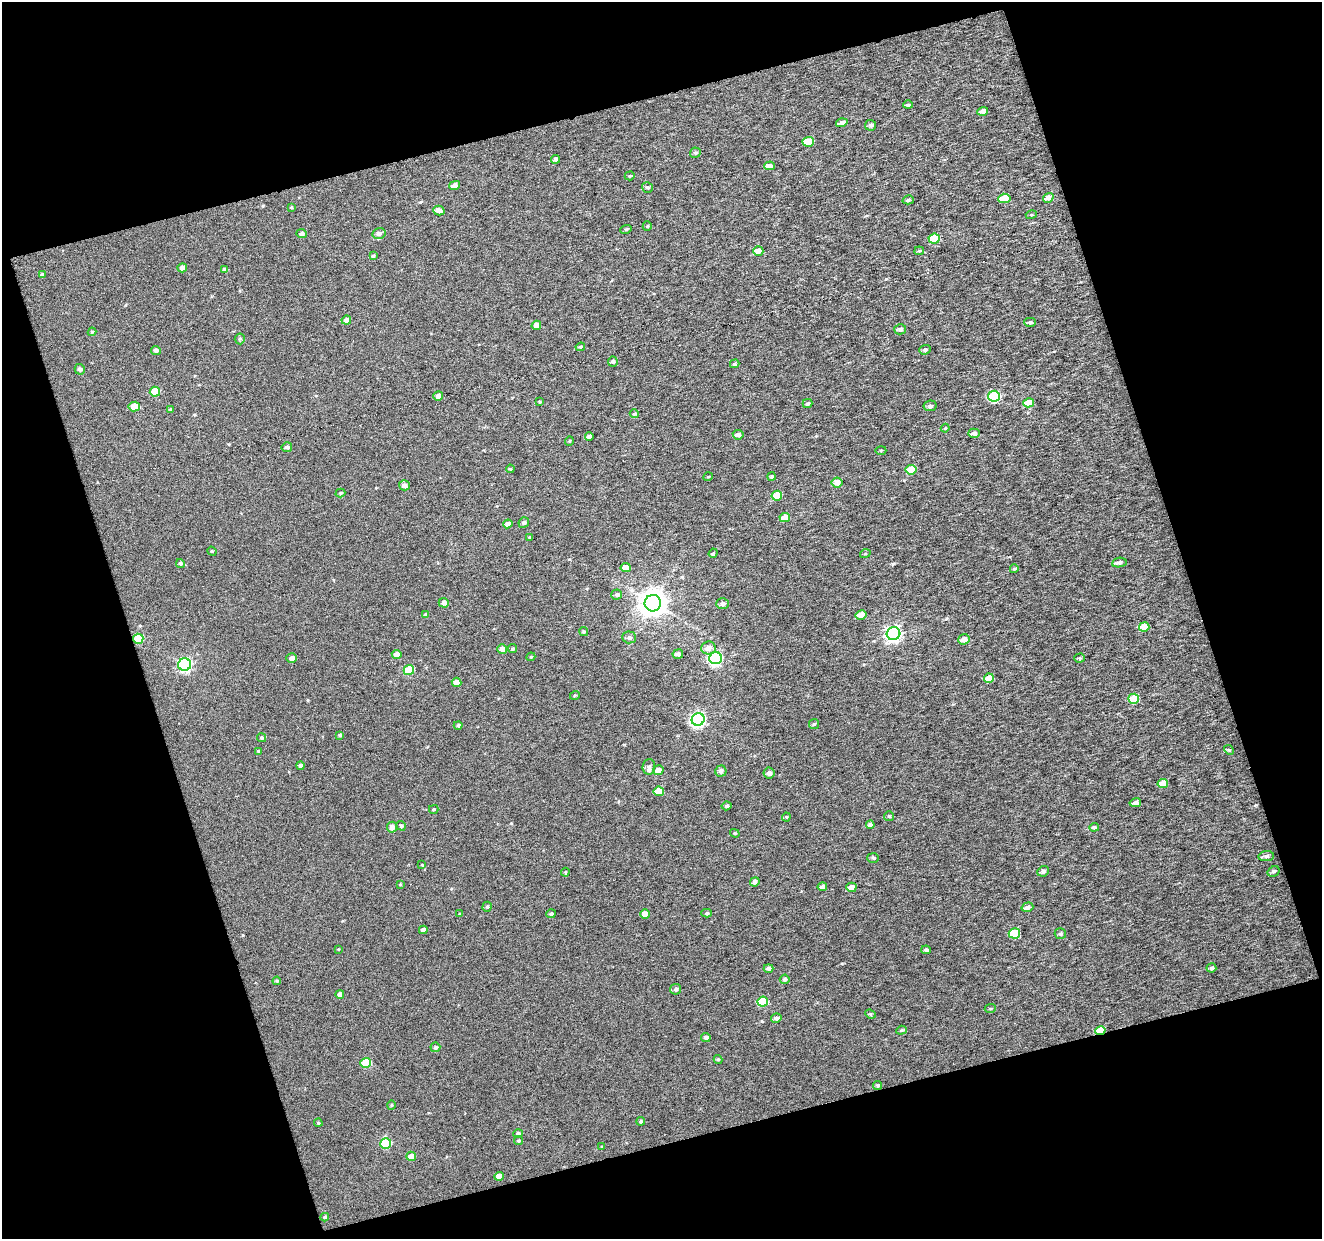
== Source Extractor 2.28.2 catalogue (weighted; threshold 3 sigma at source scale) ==
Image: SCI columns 4-1323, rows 20-1256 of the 1323 x 1280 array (HDU 1 of 3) = the unmasked area's bounding box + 8 px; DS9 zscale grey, full resolution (1 PNG px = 1 image px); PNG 1324 x 1241 px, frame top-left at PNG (2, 2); each listed source drawn as its Kron ellipse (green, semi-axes under 4 px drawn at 4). Shown black and unused: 36% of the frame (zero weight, under 3 of 6 exposures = <1% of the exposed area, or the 3 px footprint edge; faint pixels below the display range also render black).
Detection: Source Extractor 2.28.2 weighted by HDU 2 'WHT'. Background 0.028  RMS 0.1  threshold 0.424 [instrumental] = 3 sigma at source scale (4.09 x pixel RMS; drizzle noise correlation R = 1.36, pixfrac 0.8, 0.0396/0.0396 arcsec/px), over >= 5 px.
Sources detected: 175; all 175 listed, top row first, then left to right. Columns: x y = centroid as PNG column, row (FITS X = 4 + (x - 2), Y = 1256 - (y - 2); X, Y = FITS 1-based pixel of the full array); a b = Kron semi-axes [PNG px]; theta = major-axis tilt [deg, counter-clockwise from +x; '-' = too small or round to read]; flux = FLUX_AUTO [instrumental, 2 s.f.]
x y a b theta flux
908 105 5 4 - 18
983 111 5 4 - 55
842 123 6 3 18 28
870 125 5 5 - 21
808 142 6 5 - 260
695 153 5 5 - 21
555 159 4 4 - 20
769 166 5 4 - 48
630 176 5 4 - 11
454 185 5 4 - 42
647 187 5 5 - 17
1004 198 6 4 5 180
1048 198 5 4 - 54
908 200 6 4 16 16
291 207 3 3 - 8.8
439 210 5 4 - 54
1031 215 5 3 - 9.2
647 226 5 4 - 10
626 229 6 3 18 11
379 233 6 5 - 35
301 234 5 4 - 32
934 239 5 5 - 360
758 251 5 4 - 67
919 251 5 4 - 11
373 256 4 4 - 16
182 268 5 4 - 52
225 270 4 4 - 36
42 275 4 4 - 25
346 320 5 4 - 40
1030 322 5 4 - 19
536 325 5 4 - 67
900 329 6 5 - 28
92 332 4 4 - 11
240 339 5 5 - 14
580 347 5 4 - 17
156 350 5 4 - 30
925 350 6 4 20 21
613 362 5 5 - 21
735 364 5 4 - 11
80 369 5 5 - 26
155 392 5 5 - 240
438 396 5 4 - 46
994 396 6 5 - 650
539 401 4 3 - 7.9
807 403 5 4 - 16
1029 403 5 4 - 150
134 406 6 5 - 160
930 406 6 5 - 19
171 410 4 3 - 11
634 414 4 4 - 11
945 428 4 3 - 9
974 433 6 4 2 38
738 435 5 4 - 44
589 437 4 3 - 31
569 441 5 3 - 7.5
287 447 5 5 - 25
881 450 5 3 - 10
510 469 4 3 - 9.6
911 470 5 5 - 200
708 477 5 3 - 7.8
772 477 4 4 - 14
837 483 5 5 - 77
404 485 5 5 - 45
340 493 5 4 - 14
777 496 5 5 - 220
785 517 5 4 - 140
524 523 5 5 - 25
508 524 5 4 - 67
530 537 4 3 - 14
212 551 5 4 - 10
713 553 5 4 - 12
865 554 5 3 - 8
180 563 4 4 - 17
1119 563 7 4 9 25
626 567 5 4 - 83
1014 569 4 3 - 9.3
616 595 5 5 - 18
444 603 5 5 - 46
653 603 8 8 - 10000
722 604 6 5 - 31
426 614 4 3 - 9.5
861 615 6 4 12 81
1144 627 5 4 - 140
584 632 5 4 - 14
894 634 7 6 - 2400
629 637 7 6 - 29
138 639 5 5 - 320
964 639 6 5 - 63
708 648 7 6 - 53
502 649 5 4 - 56
512 649 4 4 - 14
397 654 5 4 - 82
678 654 5 5 - 34
531 657 4 4 - 9.9
292 658 5 4 - 46
716 658 6 6 - 1500
1080 658 5 4 - 15
185 665 6 6 - 1600
409 670 5 5 - 320
989 678 5 4 - 130
456 682 5 4 - 75
575 695 5 3 - 9.1
1134 699 5 5 - 270
698 719 6 6 - 2100
814 724 5 5 - 14
458 725 4 4 - 17
340 735 4 4 - 12
262 738 5 4 - 14
1229 750 5 4 - 12
258 751 4 3 - 11
301 766 4 4 - 31
649 767 8 6 85 40
658 770 5 5 - 79
721 771 6 5 - 31
769 773 5 5 - 33
1163 783 5 4 - 150
659 791 5 4 - 150
1135 803 6 4 11 38
726 806 5 4 - 19
434 809 4 3 - 11
889 816 5 5 - 13
786 817 4 4 - 9.8
870 825 4 4 - 38
401 826 5 4 - 15
392 827 5 5 - 61
1094 827 5 4 - 22
735 833 5 4 - 11
1266 856 8 5 7 28
873 858 6 5 - 18
422 865 4 3 - 7.1
1043 871 6 5 - 26
1274 871 6 5 - 18
565 872 4 4 - 12
755 882 5 4 - 28
400 884 3 3 - 7.8
822 887 5 4 - 32
851 887 5 5 - 70
487 907 5 4 - 13
1027 907 6 4 17 30
707 913 5 4 - 17
460 914 4 3 - 9.7
551 914 5 4 - 21
645 914 5 4 - 93
423 930 4 4 - 42
1014 933 6 5 - 400
1060 934 6 5 - 20
338 949 4 2 - 6.4
926 950 5 4 - 22
768 968 5 4 - 31
1211 968 5 4 - 21
785 979 5 4 - 22
277 981 4 3 - 10
676 989 5 5 - 26
340 994 4 4 - 51
763 1002 5 5 - 330
990 1008 5 3 - 11
870 1014 5 4 - 14
776 1018 5 4 - 32
901 1030 5 4 - 14
1100 1031 5 4 - 300
706 1037 5 4 - 40
435 1047 5 5 - 20
718 1059 4 4 - 12
366 1063 5 5 - 290
878 1085 4 4 - 13
391 1105 5 3 - 8.1
641 1121 4 4 - 15
318 1123 4 3 - 9.3
518 1133 5 4 - 29
519 1141 4 4 - 15
386 1144 5 5 - 390
602 1147 4 3 - 8.7
411 1156 5 4 - 90
499 1176 5 4 - 85
325 1217 4 4 - 16
Overlapping masked pixels (flux is a lower limit): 2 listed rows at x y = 138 639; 1100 1031